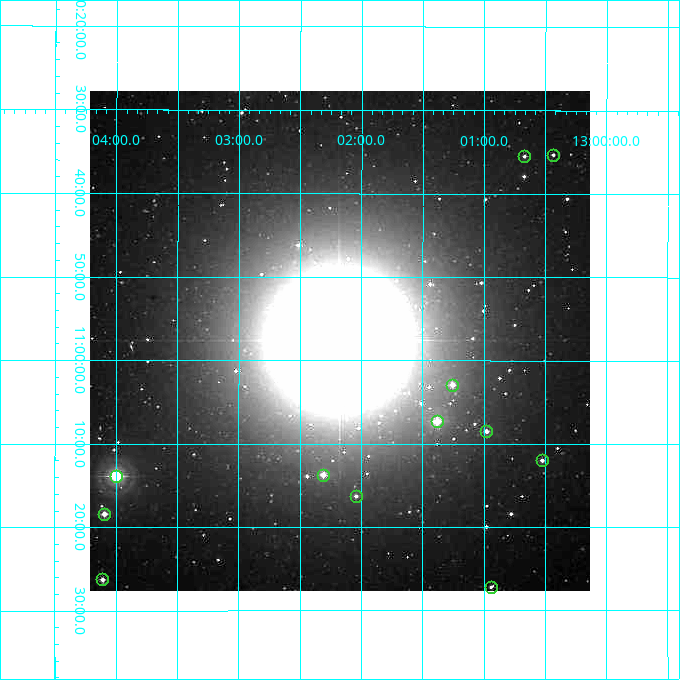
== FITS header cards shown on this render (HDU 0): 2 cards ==
NAXIS1  =                  500
NAXIS2  =                  500

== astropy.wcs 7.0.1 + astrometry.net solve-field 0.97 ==
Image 500 x 500 px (HDU 0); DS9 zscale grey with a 90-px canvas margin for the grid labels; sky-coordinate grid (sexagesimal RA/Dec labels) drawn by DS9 from the SOLVED WCS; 12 Tycho-2 reference stars matched to detected sources circled (green)
Header WCS: none
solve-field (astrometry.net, Tycho-2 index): SOLVED blind (the file carries no WCS)
Solved WCS: RA---TAN-SIP/DEC--TAN-SIP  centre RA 13:02:11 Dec +10:58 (195.54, +10.96 deg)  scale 7.21 arcsec/px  FOV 60.1' x 59.9'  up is +180 deg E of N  parity flipped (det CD > 0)
(file carries no celestial WCS; the grid is the blind solution)
Tycho-2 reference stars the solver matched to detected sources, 12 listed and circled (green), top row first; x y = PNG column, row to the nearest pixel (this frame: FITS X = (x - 90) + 1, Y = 500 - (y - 91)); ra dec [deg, ICRS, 3 dp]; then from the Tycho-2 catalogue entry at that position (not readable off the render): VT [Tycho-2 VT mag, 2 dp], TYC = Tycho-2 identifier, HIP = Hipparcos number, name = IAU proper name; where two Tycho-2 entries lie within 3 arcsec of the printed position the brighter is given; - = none
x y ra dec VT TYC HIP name
553 155 195.109 +10.588 11.08 886-170-1 - -
524 156 195.168 +10.591 10.82 886-174-1 - -
452 385 195.314 +11.048 9.60 886-5-1 - -
437 421 195.345 +11.122 8.56 886-268-1 63553 -
486 431 195.244 +11.141 10.26 886-308-1 - -
542 460 195.131 +11.199 10.36 886-483-1 - -
323 475 195.577 +11.228 9.48 886-697-1 - -
116 476 195.999 +11.231 7.65 886-510-1 63752 -
356 496 195.511 +11.271 10.77 886-423-1 - -
104 514 196.024 +11.307 9.51 886-362-1 - -
102 579 196.027 +11.438 9.99 886-167-1 63758 -
491 587 195.235 +11.453 11.28 886-132-1 - -